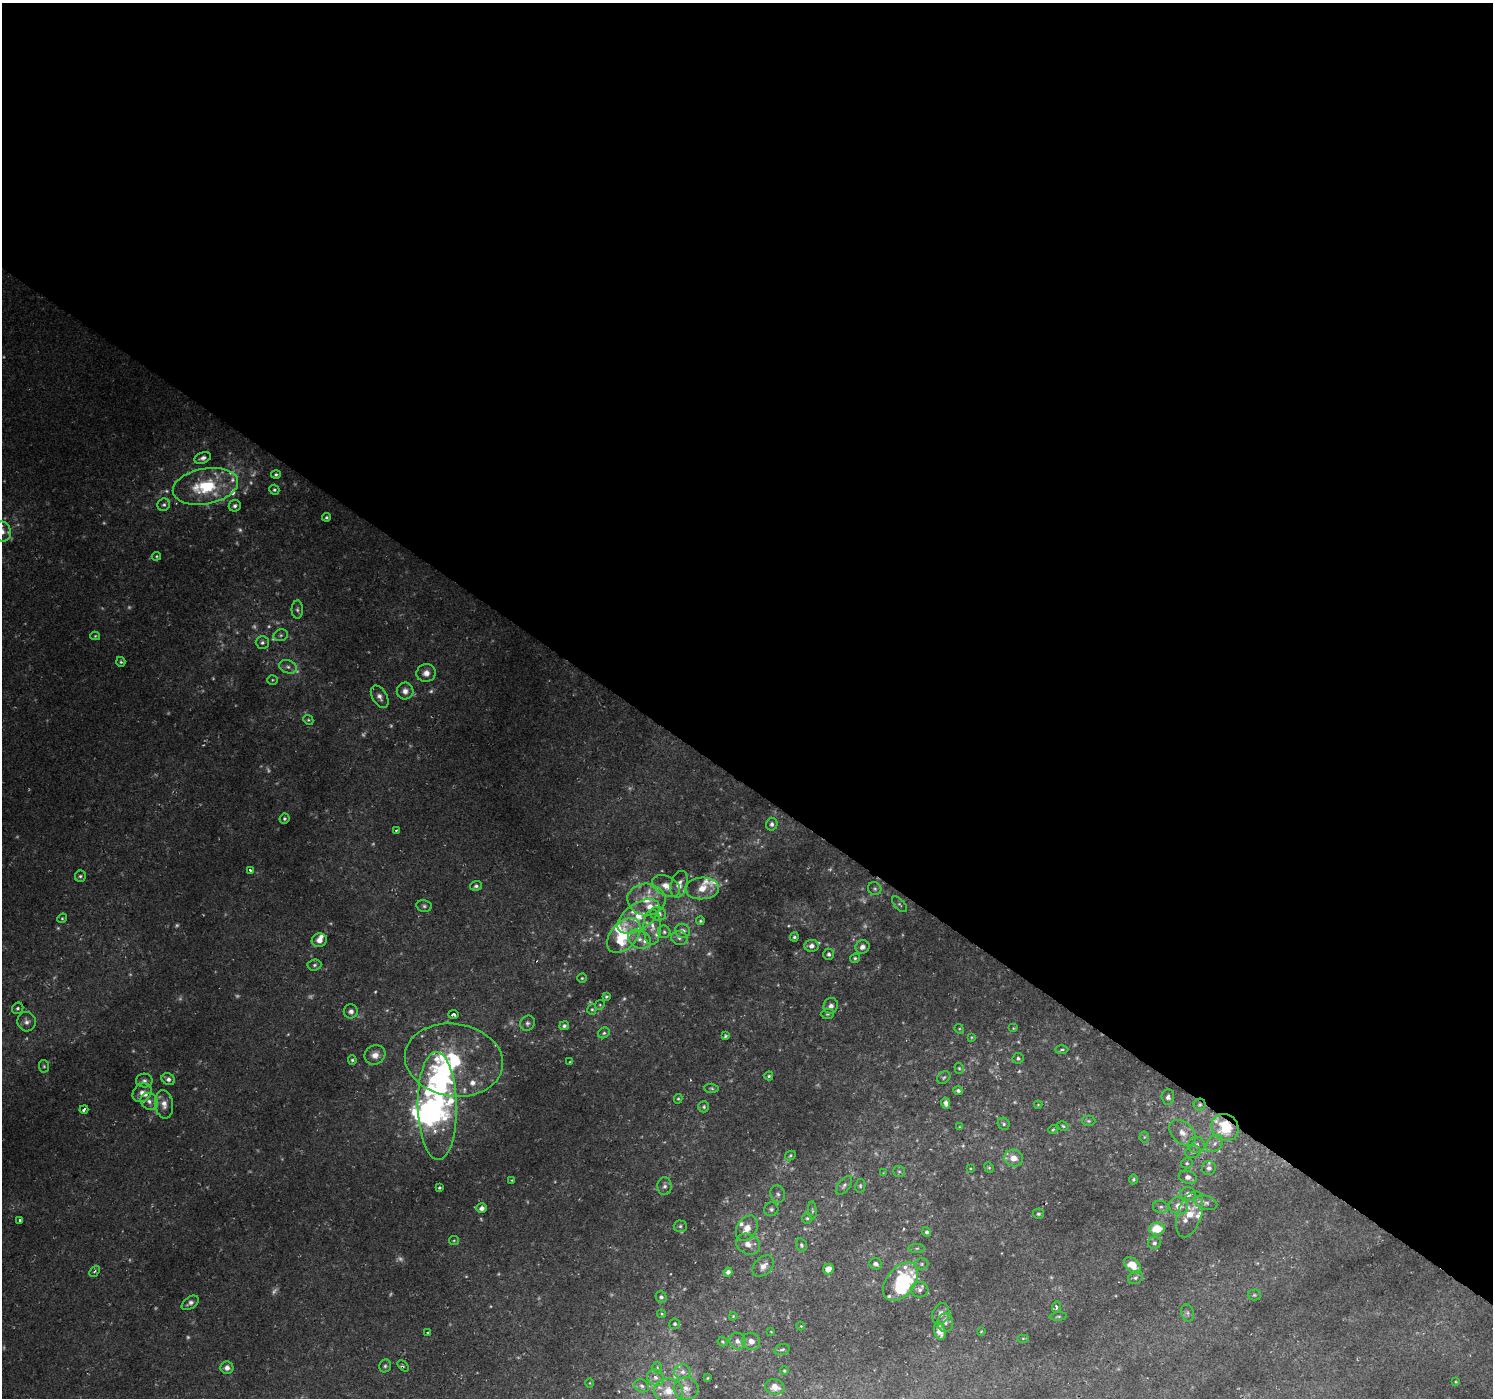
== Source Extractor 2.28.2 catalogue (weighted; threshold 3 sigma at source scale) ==
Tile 3 of 4 x 4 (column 3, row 1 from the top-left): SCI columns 2986-4476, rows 4370-5765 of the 5971 x 6010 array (HDU 1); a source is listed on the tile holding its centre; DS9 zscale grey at full resolution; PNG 1495 x 1400 px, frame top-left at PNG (2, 3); each listed source drawn as its Kron ellipse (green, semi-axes under 4 px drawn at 4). Shown black and unused: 56% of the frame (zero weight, under 2 of 3 exposures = <1% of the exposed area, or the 3 px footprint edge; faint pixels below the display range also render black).
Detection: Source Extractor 2.28.2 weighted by HDU 2 'WHT'; one run over the whole footprint, this tile lists its part. Background 0.021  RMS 0.0065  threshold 0.0291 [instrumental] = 3 sigma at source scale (4.5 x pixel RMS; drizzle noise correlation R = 1.50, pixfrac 1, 0.0396/0.0396 arcsec/px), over >= 5 px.
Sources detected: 299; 81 too faint to see at this stretch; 5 inside a brighter object's white glare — neither listed nor drawn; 29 inside a brighter listed object's ellipse — not listed separately; the other 184 listed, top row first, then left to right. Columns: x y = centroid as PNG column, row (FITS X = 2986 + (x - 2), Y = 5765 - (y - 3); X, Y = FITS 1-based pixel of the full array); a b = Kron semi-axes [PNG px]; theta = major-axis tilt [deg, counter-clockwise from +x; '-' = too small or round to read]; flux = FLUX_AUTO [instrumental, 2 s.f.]
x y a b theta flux
203 458 9 5 20 2.9
276 474 5 4 - 1.4
205 486 33 18 10 42
274 490 5 5 - 1.3
164 505 6 6 - 1.5
235 506 6 5 - 2
326 517 4 4 - 1.2
2 531 10 9 - 4.9
156 556 5 4 - 0.8
297 610 9 5 90 1.9
281 635 7 5 15 1.6
95 636 5 4 - 0.79
262 642 6 6 - 1.8
121 662 5 4 - 1.1
288 667 9 6 -20 2.6
426 673 10 9 - 5.3
272 680 5 4 - 0.89
405 691 8 8 - 4.2
380 697 12 7 -59 3.6
308 720 5 4 - 0.97
284 819 5 5 - 1.3
772 824 6 5 - 2.2
396 830 4 3 - 0.77
250 870 3 3 - 3.4
80 876 6 5 - 1.3
679 884 14 8 74 5.2
476 886 6 4 17 1.7
666 886 15 9 -26 7.5
702 888 17 11 4 10
875 889 7 6 - 1.5
646 900 19 16 -4 15
900 904 9 5 -48 1.5
424 906 8 5 -11 1.6
658 914 8 7 - 4.7
639 916 24 13 34 17
62 918 5 4 - 0.97
700 921 4 4 - 1
652 927 17 9 89 6.4
683 931 8 7 - 3.5
664 932 6 6 - 1.7
624 936 20 13 47 27
794 937 4 4 - 1.2
679 938 8 7 - 2.4
640 939 12 9 -26 5.7
319 940 8 7 - 4.7
811 946 7 6 - 3.5
862 947 7 6 - 3.1
829 954 5 5 - 1.9
855 958 5 4 - 1.2
314 965 7 5 4 1.6
582 978 4 4 - 0.92
606 996 4 4 - 1
600 1005 5 4 - 0.83
831 1006 8 7 - 3.3
18 1008 6 5 - 1.4
592 1009 5 4 - 1
351 1011 7 7 - 3
453 1014 5 3 - 3.3
827 1014 6 5 - 1.3
26 1022 10 9 - 3.8
527 1023 8 7 - 1.9
564 1026 5 4 - 1.7
1013 1028 5 4 - 0.79
959 1029 5 4 - 0.78
604 1033 6 5 - 1.3
725 1036 4 3 - 1.1
971 1037 3 3 - 0.64
1062 1050 7 3 1 1.1
375 1055 11 9 28 5.1
1018 1058 5 5 - 1.4
352 1060 4 4 - 1.1
454 1060 49 36 -8 75
570 1062 3 3 - 0.63
44 1066 6 5 - 1.1
959 1068 5 4 - 0.94
769 1076 4 4 - 1
944 1077 7 5 39 1.2
168 1079 7 5 -27 2.9
144 1081 8 7 - 2.3
711 1088 7 4 -5 1.2
958 1091 5 4 - 1.8
142 1093 10 8 44 4.5
1168 1097 7 6 - 2.2
678 1099 5 4 - 0.88
149 1101 9 8 - 3.5
946 1103 6 4 -75 2.6
164 1104 14 9 -82 6
1038 1105 4 4 - 0.64
1200 1105 6 6 - 1.5
437 1106 54 19 -89 75
704 1107 5 5 - 1.3
84 1109 4 3 - 3.1
1088 1121 7 5 -2 1.3
1004 1124 6 5 - 1.4
1063 1126 6 4 -30 1
959 1127 4 3 - 0.6
1225 1127 14 12 -41 34
1053 1130 5 4 - 0.81
1182 1133 15 10 -42 6.9
1144 1137 5 5 - 0.86
1215 1143 10 7 47 2.8
1196 1145 8 8 - 3.2
1193 1152 8 6 17 2.1
790 1156 5 4 - 1.1
1014 1158 9 8 - 7.4
1187 1163 6 5 - 1.1
989 1167 6 4 -68 0.89
970 1168 3 2 - 0.56
1209 1168 7 7 - 2.9
899 1171 6 5 - 1.4
883 1173 4 4 - 0.54
1188 1177 9 6 -19 3.6
1133 1179 5 4 - 1.1
512 1180 3 3 - 0.63
844 1185 11 5 54 2.1
665 1186 9 7 -88 3
860 1186 7 5 78 1.3
439 1188 3 3 - 1
778 1194 9 7 -74 2.4
1188 1194 8 7 - 4.3
1206 1203 12 7 -16 3
1178 1206 9 8 - 6.7
1161 1207 8 6 -9 1.7
482 1208 5 5 - 3.4
771 1209 7 7 - 1.8
812 1210 9 3 -85 1.1
1038 1214 5 5 - 1.3
1190 1214 24 12 72 15
807 1218 5 5 - 1.1
20 1220 3 3 - 4.3
680 1226 6 6 - 1.5
747 1228 14 9 59 8.3
1157 1229 7 6 - 18
927 1232 5 4 - 1.7
454 1240 5 4 - 0.79
1154 1243 6 6 - 2.2
748 1244 12 10 -24 6.4
801 1245 6 5 - 1.5
917 1248 8 4 0 1.4
876 1264 6 5 - 2.6
922 1264 7 5 1 1.5
1133 1265 10 6 -43 15
763 1266 13 8 46 4.9
828 1269 5 5 - 5.7
94 1271 6 3 50 1.2
728 1272 4 4 - 3.1
1135 1278 8 6 31 2
901 1282 22 14 51 68
920 1290 9 7 -6 2.9
1254 1295 6 5 - 1.2
661 1297 5 5 - 1.6
190 1303 9 6 34 2.6
1056 1307 6 4 88 2
1187 1313 9 6 -74 1.9
661 1314 4 3 - 0.77
941 1314 11 8 68 4.3
733 1316 4 3 - 0.63
1058 1316 8 4 4 1.2
945 1323 9 8 - 3
675 1324 5 5 - 1.3
801 1326 4 3 - 0.53
940 1331 9 5 -74 7.6
981 1331 3 3 - 0.57
428 1332 3 3 - 2.2
771 1332 3 2 - 0.44
1023 1338 6 4 0 0.85
722 1341 5 4 - 0.96
737 1341 8 8 - 3.3
751 1341 9 8 - 4.7
782 1349 8 5 14 1.4
385 1366 6 6 - 1.4
403 1366 7 2 -44 0.76
227 1368 6 6 - 3.7
657 1368 6 5 - 1.1
784 1371 4 4 - 0.89
682 1372 8 7 - 3.3
655 1377 9 7 -47 3.6
707 1378 3 2 - 0.53
1456 1382 4 2 - 0.52
590 1383 5 3 - 0.51
642 1386 8 6 -32 2
775 1387 9 7 -15 7.2
686 1388 12 11 - 5.6
668 1391 14 12 -5 10
Overlapping masked pixels (flux is a lower limit): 2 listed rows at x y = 1200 1105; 1225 1127
Isophote crosses this tile's border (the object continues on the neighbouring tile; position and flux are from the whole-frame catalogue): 1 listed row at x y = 2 531